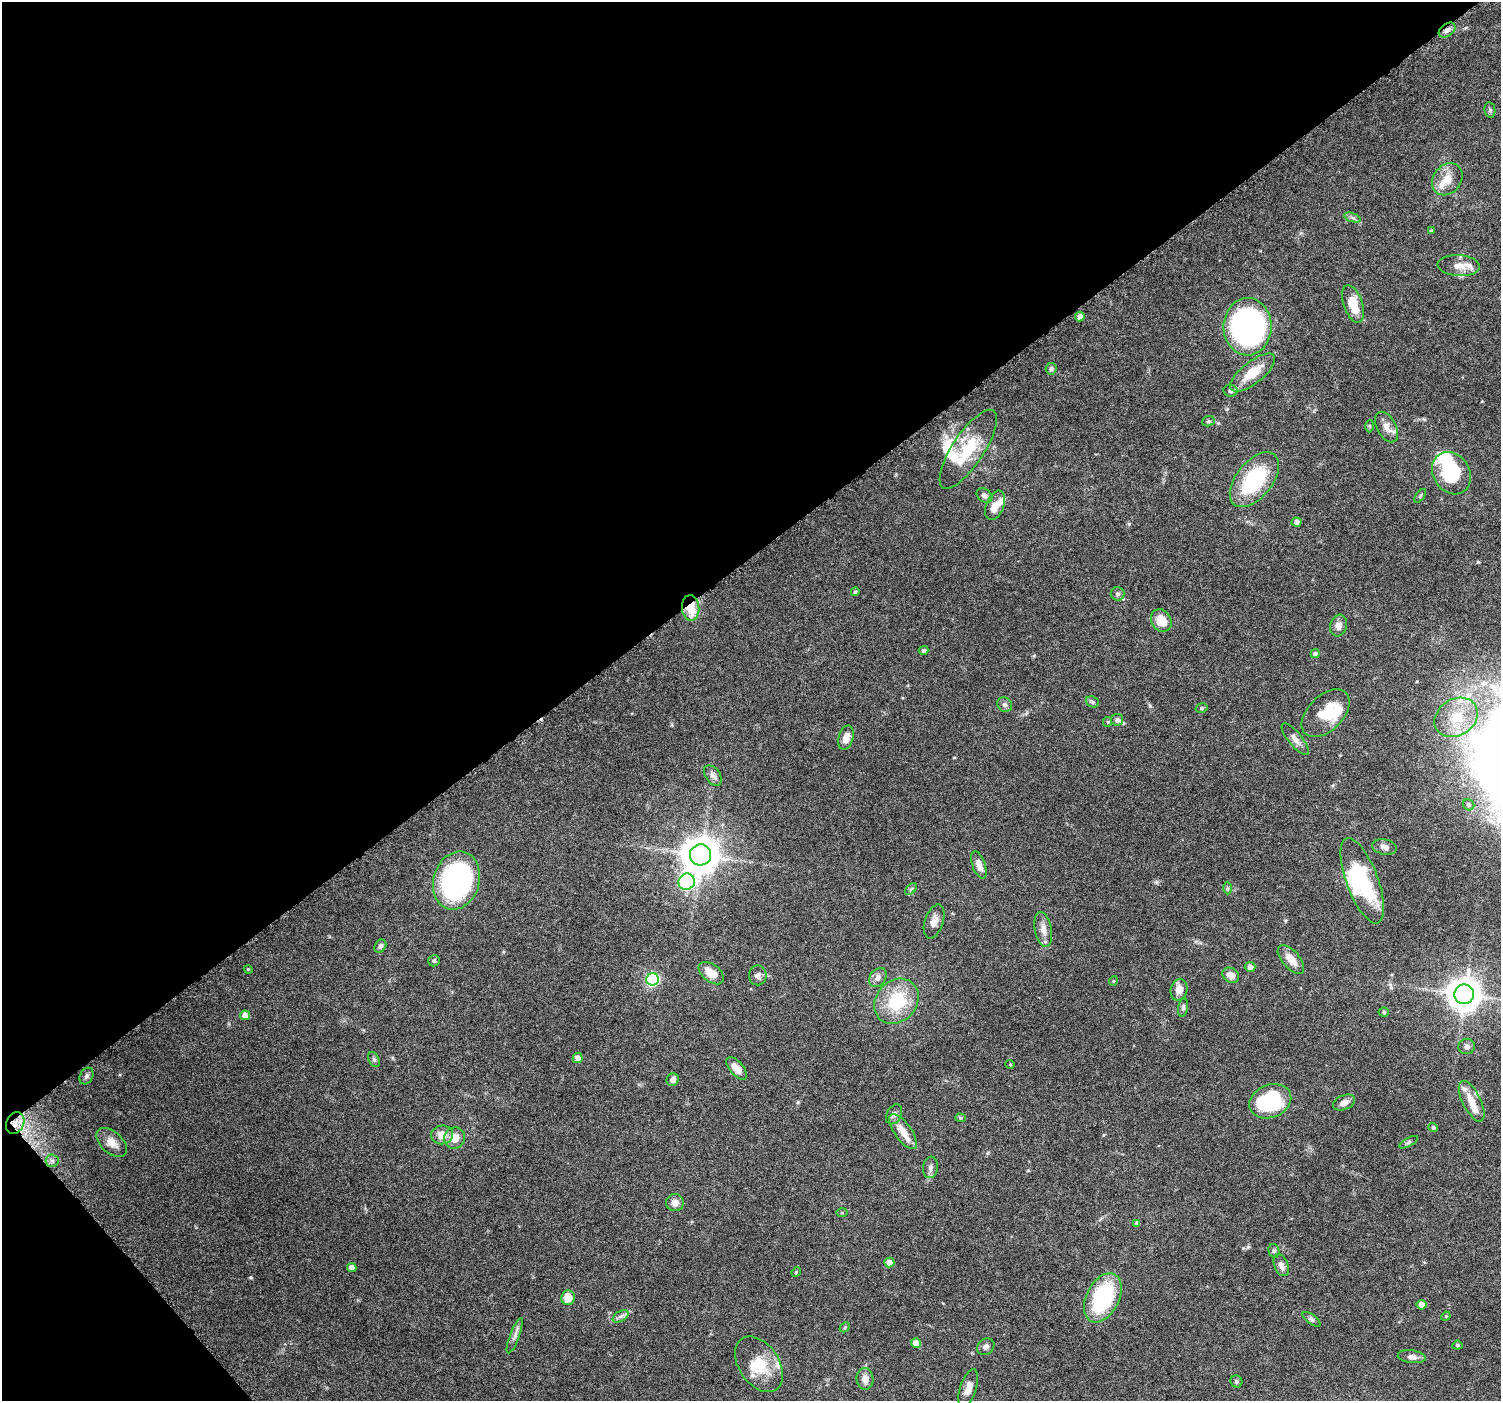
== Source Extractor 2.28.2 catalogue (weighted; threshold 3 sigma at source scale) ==
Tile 5 of 4 x 4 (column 1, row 2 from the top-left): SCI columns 14-1512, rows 3017-4415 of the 6018 x 5967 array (HDU 1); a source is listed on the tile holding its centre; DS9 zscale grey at full resolution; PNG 1503 x 1403 px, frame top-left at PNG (2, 2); each listed source drawn as its Kron ellipse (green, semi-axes under 4 px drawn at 4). Shown black and unused: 41% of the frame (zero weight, under 6 of 12 exposures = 1% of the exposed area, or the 3 px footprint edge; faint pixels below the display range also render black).
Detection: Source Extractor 2.28.2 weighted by HDU 2 'WHT'; one run over the whole footprint, this tile lists its part. Background 0.0622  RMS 0.0027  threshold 0.011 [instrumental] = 3 sigma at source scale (4.09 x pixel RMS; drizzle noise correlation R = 1.36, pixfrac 0.8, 0.0396/0.0396 arcsec/px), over >= 5 px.
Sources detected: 127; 4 inside a brighter object's white glare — neither listed nor drawn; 11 inside a brighter listed object's ellipse — not listed separately; the other 112 listed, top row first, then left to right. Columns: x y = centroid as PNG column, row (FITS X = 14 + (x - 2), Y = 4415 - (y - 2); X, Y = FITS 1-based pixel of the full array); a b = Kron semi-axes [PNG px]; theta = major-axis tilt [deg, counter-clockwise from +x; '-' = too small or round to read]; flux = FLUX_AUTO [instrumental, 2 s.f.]
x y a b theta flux
1447 30 9 6 37 1.3
1490 110 8 5 -81 0.5
1447 179 17 14 52 3.4
1353 218 8 3 -19 0.51
1431 231 4 3 - 0.35
1459 266 21 10 -3 2.9
1353 304 19 9 -71 4.8
1080 317 5 4 - 1.8
1247 327 29 24 89 80
1051 369 6 5 - 0.6
1253 373 27 11 38 6.1
1230 391 7 6 - 0.69
1208 421 6 5 - 0.4
1369 426 6 4 -89 0.3
1386 427 16 9 -61 2.2
968 449 46 16 57 11
1451 473 22 18 -58 17
1254 480 32 18 51 20
984 495 8 6 -36 0.86
1420 496 8 4 55 0.36
995 505 15 9 69 2.6
1296 522 5 4 - 1
855 592 4 4 - 0.37
1118 594 7 6 - 0.61
691 608 13 8 -86 5.9
1161 620 12 9 -56 4
1339 625 11 8 73 1.5
924 650 5 4 - 0.55
1315 654 4 4 - 0.93
1092 702 7 5 -22 0.44
1005 705 8 7 - 0.73
1202 708 6 5 - 0.42
1326 713 29 17 45 6.4
1456 717 23 18 33 7.7
1117 720 6 6 - 0.77
1108 722 5 4 - 0.27
846 738 12 7 73 2.2
1295 739 20 7 -51 1.4
713 775 11 7 -54 1.1
1469 805 6 5 - 0.45
1384 847 12 7 -12 1.2
700 855 10 10 - 530
979 865 14 6 -70 2.1
456 881 29 23 73 69
1362 881 45 16 -69 16
687 882 8 8 - 38
1227 888 6 4 89 0.39
911 889 7 4 45 0.46
934 921 18 9 71 1.7
1043 930 17 8 -80 1.9
380 946 7 5 55 0.69
1291 959 17 8 -49 2.7
434 961 6 5 - 0.46
1250 967 5 5 - 1.1
248 969 4 3 - 0.22
711 973 14 8 -37 3.2
758 975 10 8 -90 1
1231 975 9 7 -35 2.1
878 978 10 7 52 1.3
653 979 6 6 - 31
1113 981 5 3 - 0.19
1179 990 11 8 76 2.1
1464 994 10 9 - 420
896 1001 24 20 47 12
1183 1008 9 4 80 0.61
1384 1012 5 4 - 0.36
245 1015 5 5 - 2.4
1467 1046 8 7 - 0.82
578 1058 5 5 - 2
374 1059 8 5 -63 0.46
1010 1064 5 3 - 0.19
737 1068 14 7 -50 2.3
86 1076 9 6 62 0.66
673 1080 6 6 - 1.3
1270 1101 22 16 23 22
1472 1101 22 9 -63 3.6
1344 1102 12 7 23 1.4
894 1114 11 7 63 0.9
960 1118 5 4 - 0.34
15 1123 11 8 66 2.6
1433 1127 5 4 - 0.55
903 1132 21 8 -54 3.7
442 1135 11 9 5 2.8
455 1138 11 10 - 3
112 1142 18 10 -43 2.6
1408 1142 10 4 27 0.51
52 1161 6 6 - 0.78
930 1167 11 7 82 1
675 1203 9 8 - 1.4
842 1213 5 3 - 0.24
1136 1223 4 4 - 0.55
1274 1251 7 5 -75 0.46
889 1262 5 5 - 2
1281 1265 11 7 -68 1.2
352 1268 4 4 - 1.8
796 1272 5 4 - 0.24
568 1298 7 6 - 3.4
1103 1298 26 16 63 24
1421 1305 5 5 - 1.8
621 1316 8 5 31 0.72
1446 1316 5 4 - 0.22
1311 1319 10 5 -36 0.57
845 1327 6 4 46 0.32
515 1336 18 4 69 1.1
916 1343 5 5 - 3.1
1457 1345 5 4 - 0.49
986 1347 9 7 37 0.91
1412 1357 14 6 -6 1.2
759 1364 31 20 -56 7.7
865 1379 11 8 -83 1.7
1236 1381 6 5 - 0.47
968 1388 20 8 72 2
Overlapping masked pixels (flux is a lower limit): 3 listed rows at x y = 1447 30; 691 608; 15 1123